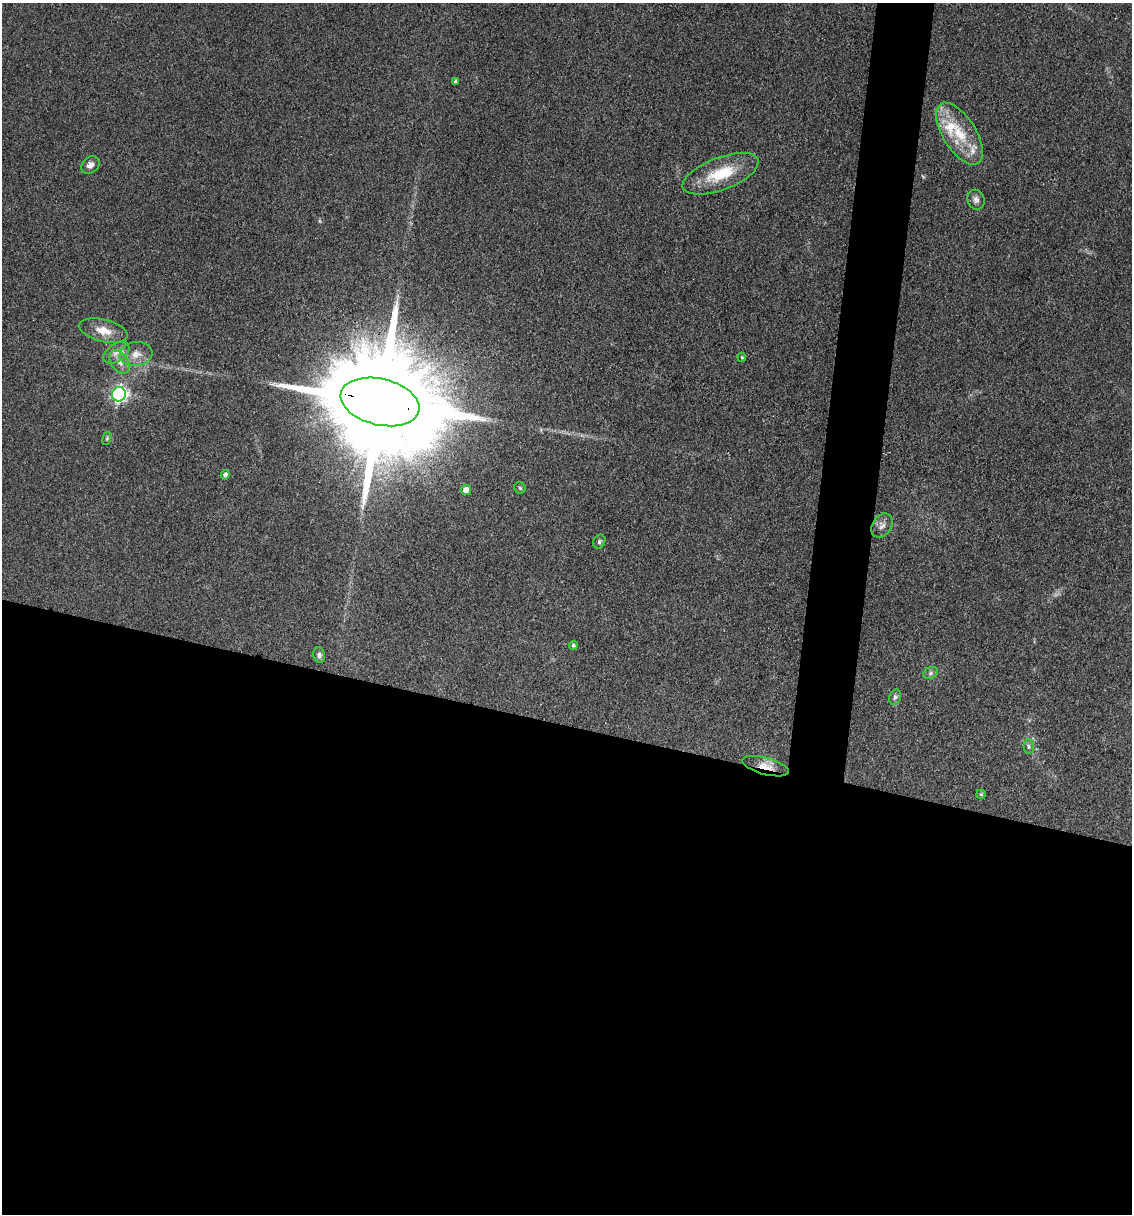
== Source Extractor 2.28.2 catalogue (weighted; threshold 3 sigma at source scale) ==
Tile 14 of 4 x 4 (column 2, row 4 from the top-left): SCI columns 1366-2495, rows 2-1213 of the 4873 x 4848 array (HDU 1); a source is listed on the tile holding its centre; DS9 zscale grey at full resolution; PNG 1134 x 1216 px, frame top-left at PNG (2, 3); each listed source drawn as its Kron ellipse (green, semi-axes under 4 px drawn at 4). Shown black and unused: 44% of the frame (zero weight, under 3 of 4 exposures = <1% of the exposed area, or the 3 px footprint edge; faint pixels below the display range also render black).
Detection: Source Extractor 2.28.2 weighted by HDU 2 'WHT'; one run over the whole footprint, this tile lists its part. Background 0.149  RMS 0.0071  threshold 0.032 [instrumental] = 3 sigma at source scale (4.5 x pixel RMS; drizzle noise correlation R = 1.50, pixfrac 1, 0.05/0.05 arcsec/px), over >= 5 px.
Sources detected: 28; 1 too faint to see at this stretch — neither listed nor drawn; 2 inside a brighter listed object's ellipse — not listed separately; the other 25 listed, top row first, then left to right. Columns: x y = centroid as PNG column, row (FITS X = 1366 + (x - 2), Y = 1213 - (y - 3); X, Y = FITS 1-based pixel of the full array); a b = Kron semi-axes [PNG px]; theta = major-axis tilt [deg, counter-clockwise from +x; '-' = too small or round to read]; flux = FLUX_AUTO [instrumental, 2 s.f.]
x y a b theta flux
455 81 4 3 - 0.94
959 134 35 16 -57 27
90 165 10 8 40 3.9
720 174 40 16 21 31
976 200 10 8 -72 3.1
103 331 24 11 -14 11
116 353 14 8 33 5.4
136 354 16 12 7 8.4
742 357 5 4 - 0.98
120 362 13 8 -50 5.3
119 394 7 7 - 190
380 402 40 23 -14 31000
107 439 7 4 71 0.91
225 475 5 4 - 2.4
520 488 6 5 - 1.1
466 490 5 5 - 5.5
882 526 13 9 57 4.3
599 542 7 5 63 1.6
573 645 4 4 - 1.5
319 655 8 6 -79 2.5
930 673 8 5 27 1.8
895 697 8 5 74 1.8
1029 746 7 5 -86 1.6
766 766 24 8 -15 8.6
981 794 4 4 - 1
Overlapping masked pixels (flux is a lower limit): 2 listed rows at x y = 380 402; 766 766